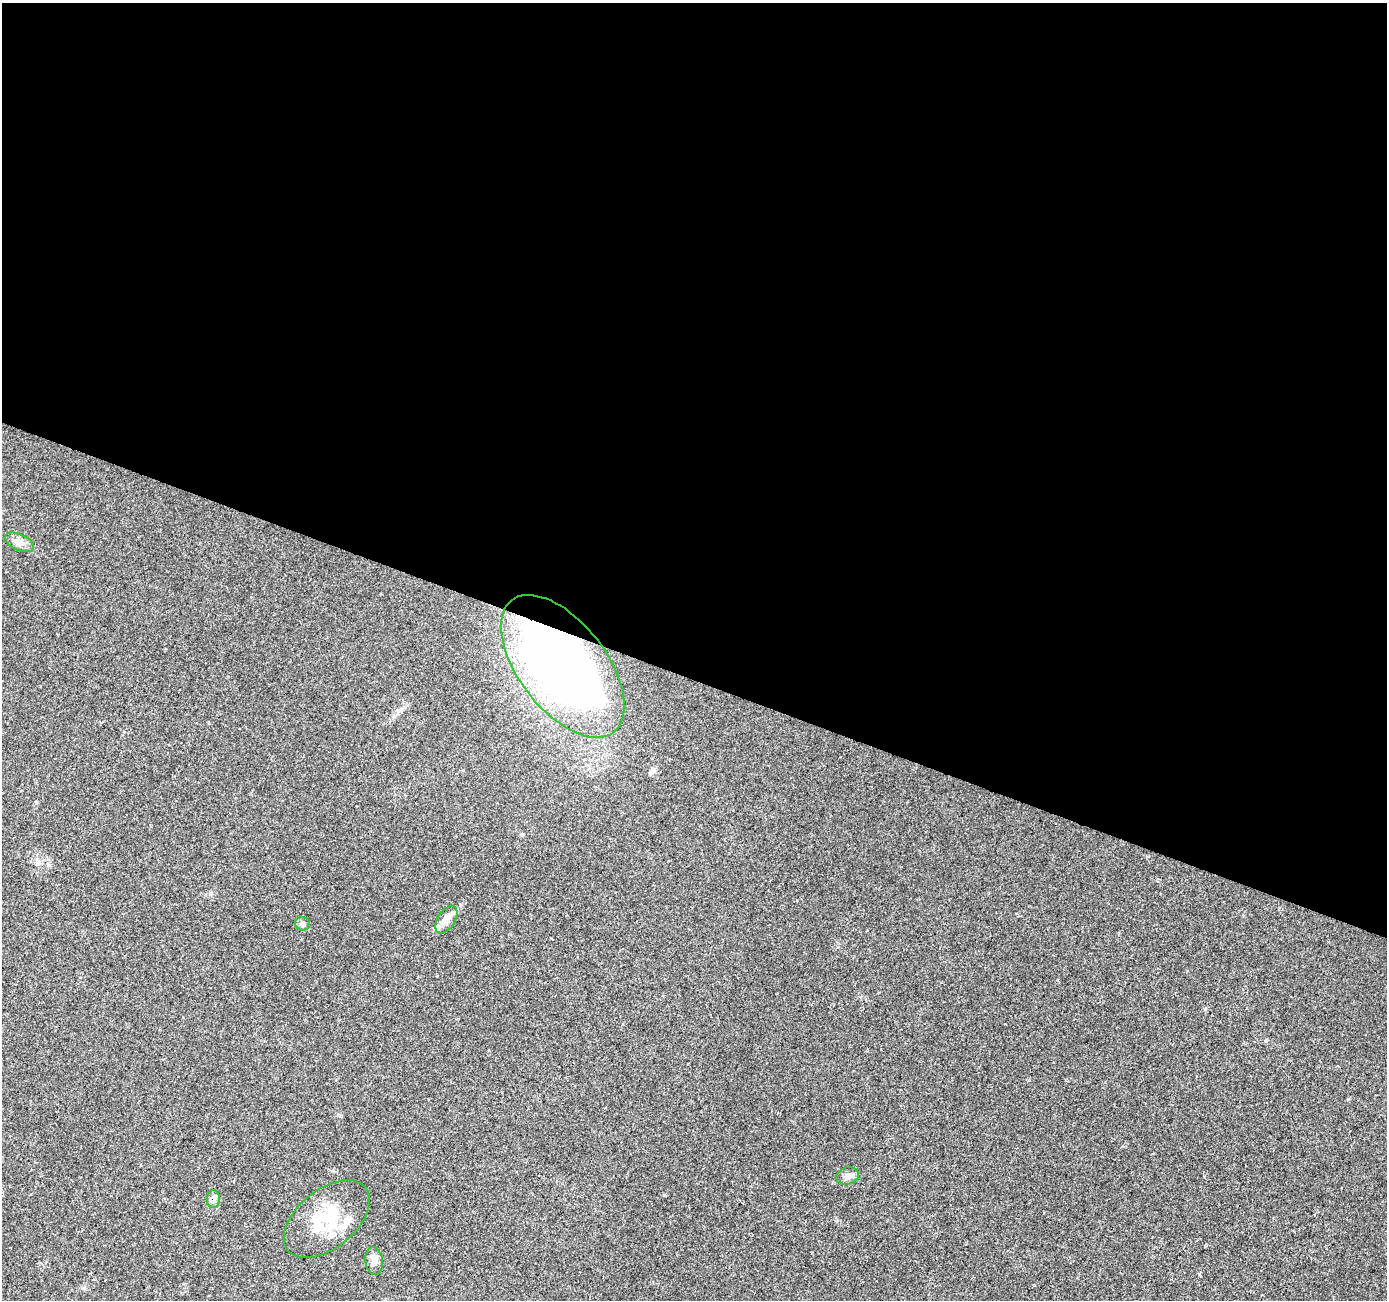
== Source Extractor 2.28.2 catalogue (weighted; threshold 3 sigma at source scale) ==
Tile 3 of 4 x 4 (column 3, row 1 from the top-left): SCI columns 2777-4161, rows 4177-5474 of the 5566 x 5698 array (HDU 1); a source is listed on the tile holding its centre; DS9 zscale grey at full resolution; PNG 1389 x 1302 px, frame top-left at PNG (2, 3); each listed source drawn as its Kron ellipse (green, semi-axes under 4 px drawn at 4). Shown black and unused: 52% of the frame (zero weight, under 2 of 3 exposures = <1% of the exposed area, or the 3 px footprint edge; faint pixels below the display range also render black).
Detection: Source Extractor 2.28.2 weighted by HDU 2 'WHT'; one run over the whole footprint, this tile lists its part. Background 0.0208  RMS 0.0034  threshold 0.0154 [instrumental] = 3 sigma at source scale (4.5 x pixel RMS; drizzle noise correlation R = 1.50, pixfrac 1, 0.0396/0.0396 arcsec/px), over >= 5 px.
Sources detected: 10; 2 inside a brighter listed object's ellipse — not listed separately; the other 8 listed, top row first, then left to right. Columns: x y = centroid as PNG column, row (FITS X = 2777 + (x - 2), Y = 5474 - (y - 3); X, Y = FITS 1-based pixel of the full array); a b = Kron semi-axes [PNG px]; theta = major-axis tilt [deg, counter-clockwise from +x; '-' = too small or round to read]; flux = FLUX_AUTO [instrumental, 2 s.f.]
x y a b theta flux
19 542 15 8 -24 2.3
563 666 83 44 -52 220
446 920 15 9 57 2.5
302 924 7 7 - 1.1
848 1176 11 8 15 1.8
213 1199 9 6 -89 2
327 1219 50 29 39 18
374 1261 14 8 -83 2.2
Overlapping masked pixels (flux is a lower limit): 2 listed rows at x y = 563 666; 213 1199